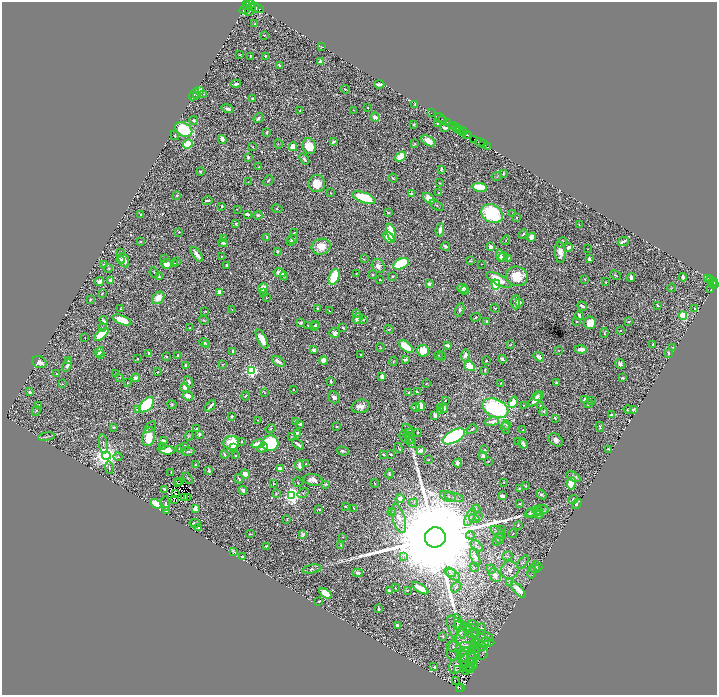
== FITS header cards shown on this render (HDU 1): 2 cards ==
NAXIS1  =                 1430
NAXIS2  =                 1386

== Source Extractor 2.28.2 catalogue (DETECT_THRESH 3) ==
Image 1430 x 1386 px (HDU 1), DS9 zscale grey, zoomed out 1/2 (1 PNG px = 2 x 2 image px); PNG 719 x 697 px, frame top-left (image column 2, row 1386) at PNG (2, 2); each listed source drawn as its Kron ellipse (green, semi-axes under 4 px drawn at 4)
Background 0.386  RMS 0.0066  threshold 0.0197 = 3 sigma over >= 5 px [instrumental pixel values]
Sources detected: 1003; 118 cannot appear on this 1/2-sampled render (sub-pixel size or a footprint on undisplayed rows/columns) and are neither listed nor drawn; of the other 885, the 500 brightest by FLUX_AUTO listed and drawn (385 fainter detections omitted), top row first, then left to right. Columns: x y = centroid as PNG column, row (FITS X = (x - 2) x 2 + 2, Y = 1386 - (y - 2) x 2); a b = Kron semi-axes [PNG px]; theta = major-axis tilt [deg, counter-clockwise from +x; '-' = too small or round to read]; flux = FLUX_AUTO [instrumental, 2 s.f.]
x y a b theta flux
249 3 6 2 -16 1800
247 6 4 4 - 2000
255 7 3 2 - 3100
257 8 7 3 -17 6800
250 9 7 2 60 1400
245 10 6 3 23 2000
255 24 3 2 - 1.8
264 35 2 2 - 1.5
321 46 2 2 - 1.1
240 55 2 2 - 1.2
250 56 2 2 - 1.2
265 56 3 2 - 2.3
320 61 3 3 - 5.8
279 65 3 2 - 3.6
236 84 5 2 - 7.6
379 84 5 2 - 10
345 89 5 2 - 1.6
200 91 4 3 - 17
194 94 6 2 60 1.3
204 94 4 3 - 1.4
197 96 2 2 - 1.7
253 99 3 2 - 3.3
415 104 2 2 - 1
368 108 4 3 - 1.3
227 109 6 3 -17 4.4
353 110 3 2 - 1.1
300 111 2 2 - 1.5
431 113 2 1 - 22
375 117 5 3 - 9.3
258 118 5 3 - 3.9
440 118 6 1 -38 48
442 119 2 1 - 280
194 120 4 4 - 2.2
448 122 4 1 - 300
413 124 3 2 - 1.7
437 124 3 2 - 1.5
452 125 2 1 - 16
455 127 3 2 - 130
445 128 4 2 - 5
184 129 9 6 -32 120
457 129 2 1 - 150
460 130 2 1 - 260
463 131 4 1 - 110
267 132 3 2 - 2.9
175 135 5 4 - 1.7
467 135 2 2 - 210
469 135 3 1 - 340
222 139 4 3 - 12
474 139 2 1 - 14
428 141 7 4 -30 16
333 142 4 2 - 2.7
480 142 4 1 - 36
415 143 3 2 - 1.2
188 144 5 4 - 60
278 144 5 2 - 1.1
483 144 2 1 - 49
309 146 8 6 -72 33
253 147 2 2 - 1.7
293 147 4 4 - 26
488 147 2 1 - 280
248 157 3 2 - 3.4
401 157 6 4 39 49
304 159 6 3 -52 3
259 167 3 2 - 1.5
441 169 3 2 - 2
200 171 4 3 - 2.6
503 173 4 2 - 1.5
497 177 5 3 - 1.4
393 178 5 2 - 2
268 180 6 2 50 2.4
248 182 3 2 - 1
439 183 2 2 - 1.1
317 184 8 8 - 27
479 187 8 4 -7 70
330 193 2 2 - 1.1
439 193 2 2 - 1.8
412 194 4 2 - 4.4
177 195 3 3 - 2.1
364 198 12 5 -20 68
429 198 7 4 -38 26
207 200 5 2 - 2.8
437 205 7 4 -34 2.4
222 206 3 2 - 1.8
237 209 2 2 - 1.1
277 209 5 2 - 1.2
389 213 3 2 - 1.2
513 213 3 2 - 1.1
247 214 4 2 - 5.9
492 214 11 9 -30 140
141 215 2 2 - 3.3
258 215 4 3 - 3.4
517 217 2 2 - 2
236 223 4 3 - 2.6
579 225 3 1 - 1.2
440 230 7 3 84 6.7
179 232 3 3 - 1.2
391 232 9 3 -75 87
294 233 3 1 - 1.1
523 234 5 2 - 2
267 237 3 3 - 2.5
389 237 6 4 -47 37
532 237 5 3 - 14
224 239 3 2 - 1
292 239 5 3 - 5.1
506 240 5 3 - 1.4
290 241 4 3 - 2
141 242 3 3 - 1.3
562 242 6 3 50 1.8
623 242 6 2 26 5.9
223 243 5 3 - 3.5
446 246 4 3 - 2.4
321 247 9 8 - 21
490 247 3 3 - 7
569 247 5 3 - 11
588 249 2 2 - 1.3
277 251 2 2 - 2.9
121 252 3 2 - 1.5
560 252 11 5 -85 11
197 254 8 2 -54 14
222 256 2 2 - 1.1
500 256 6 4 -84 9.4
503 257 5 4 - 5.3
165 258 3 3 - 1.4
508 258 3 2 - 1.6
120 259 4 2 - 3
364 259 4 3 - 1.3
589 259 3 2 - 9
124 260 7 5 -72 14
470 261 3 2 - 1.9
177 262 2 2 - 2
104 264 3 2 - 1.4
167 264 5 5 - 21
174 264 4 3 - 2.6
401 264 8 5 27 110
481 264 2 2 - 1.7
226 265 3 2 - 2.9
378 266 7 6 - 8.4
108 268 4 3 - 1.6
154 272 5 2 - 1.7
279 273 6 4 -14 14
356 274 3 2 - 1.1
372 274 2 2 - 3.6
616 275 6 3 -27 1.4
284 276 4 3 - 1.1
393 276 2 2 - 2.4
517 276 11 9 -17 38
159 277 4 2 - 2.4
334 277 8 5 68 67
631 277 4 3 - 11
683 277 4 3 - 7.3
708 278 4 2 - 180
584 279 4 3 - 1.1
710 279 2 2 - 82
380 280 2 2 - 1.4
499 280 14 5 -28 34
111 281 4 3 - 5.3
99 282 5 4 - 5.3
605 282 3 3 - 1.1
712 282 4 2 - 440
714 282 2 2 - 470
429 284 4 4 - 4.8
496 284 5 4 - 66
714 284 2 1 - 120
263 288 5 4 - 21
463 288 5 4 - 7.5
672 288 4 3 - 1.4
711 289 3 2 - 27
465 290 4 2 - 2.4
219 292 2 2 - 35
263 292 3 3 - 1.4
102 293 2 2 - 1.1
266 297 3 2 - 1.1
158 298 7 5 45 19
90 300 3 2 - 1.8
516 302 7 4 90 8.4
520 302 4 3 - 2.2
657 305 3 2 - 1.5
582 306 5 2 - 4.1
495 308 5 3 - 1.4
120 309 3 2 - 1
317 309 3 2 - 2.8
695 309 3 2 - 1.6
232 310 3 2 - 1
460 310 7 4 74 4.7
205 311 2 2 - 1.5
329 311 2 2 - 1.1
356 313 3 2 - 1.9
579 315 4 2 - 7.8
683 316 4 4 - 69
476 317 5 3 - 2.6
357 318 5 3 - 10
122 320 10 4 -22 35
204 320 5 3 - 1.3
363 320 2 2 - 1.3
104 321 4 3 - 3.3
487 321 3 2 - 1.9
577 321 2 2 - 2.9
628 322 2 2 - 5.1
301 323 4 2 - 3.1
590 323 6 6 - 30
315 324 2 2 - 1.7
308 325 2 2 - 1.6
315 326 3 3 - 5
102 327 4 3 - 1.2
190 328 2 2 - 1
343 328 3 2 - 2.3
389 329 4 2 - 1.2
620 330 2 2 - 1.1
335 333 5 5 - 5.7
604 333 5 2 - 1.8
101 334 9 4 40 47
85 338 4 1 - 1.1
262 339 11 4 -63 19
204 343 5 3 - 4.8
653 344 3 2 - 1.4
206 345 3 2 - 1.3
448 345 4 2 - 7.5
510 345 2 2 - 1.2
406 347 8 4 -40 34
672 347 2 2 - 1.2
380 348 4 3 - 1.1
581 349 6 3 -1 20
314 350 3 2 - 13
233 351 4 2 - 1.8
423 351 6 5 - 35
559 351 3 2 - 1.2
99 352 5 3 - 19
149 353 3 3 - 3
668 353 3 2 - 2.6
101 355 4 3 - 1.6
178 355 3 3 - 2.6
361 355 3 2 - 2.1
438 355 4 3 - 2
465 355 6 3 87 9.8
441 356 4 3 - 1.6
166 357 3 3 - 1.4
539 357 6 4 -34 8.6
137 359 2 2 - 1.2
502 359 4 3 - 3.6
323 360 4 3 - 28
405 360 3 2 - 4.2
68 361 3 2 - 2.9
278 361 7 4 -35 9.3
393 361 4 2 - 1
486 361 2 2 - 2.3
39 362 7 5 -26 11
222 364 3 2 - 1.2
620 364 5 4 - 4.3
67 365 6 3 65 6.9
186 365 3 2 - 3.1
470 366 6 4 -35 48
251 370 3 3 - 430
485 370 3 2 - 2.3
158 372 3 2 - 1.4
57 374 4 3 - 1.2
116 374 3 2 - 1.2
382 376 3 3 - 9
120 377 2 2 - 2.9
135 378 4 3 - 9.3
623 378 2 2 - 2.6
189 382 6 4 -65 3.8
331 382 4 2 - 3.7
557 382 3 2 - 2.4
127 383 2 2 - 1.4
426 383 2 2 - 1.4
501 383 3 2 - 1.7
62 384 3 3 - 1
185 387 5 3 - 7
293 390 2 2 - 1.2
30 392 3 2 - 3.4
408 392 4 2 - 1.5
417 392 3 2 - 3.4
265 393 2 2 - 1.4
188 396 5 3 - 15
245 396 4 2 - 1.2
537 396 4 3 - 4.9
334 397 6 5 - 6.5
536 399 10 4 44 16
445 400 2 2 - 1.5
585 400 3 3 - 13
591 401 4 3 - 1.6
513 402 6 4 55 49
588 404 4 3 - 2.8
147 405 9 5 47 140
172 405 5 4 - 1.9
524 405 2 2 - 1.6
540 405 3 2 - 1.2
39 406 3 3 - 3.7
211 406 7 2 49 6.7
360 406 9 6 13 12
420 406 5 4 - 32
416 407 4 3 - 3.7
441 408 4 2 - 1.3
444 408 5 3 - 11
495 408 13 9 -24 260
137 409 4 3 - 2
628 409 4 2 - 3.1
633 409 3 3 - 1.9
441 410 3 3 - 3.6
36 411 5 2 - 1.5
544 412 4 2 - 1.3
435 415 4 3 - 7.4
612 415 2 2 - 20
232 416 3 3 - 2.1
555 418 3 2 - 1.5
258 420 2 2 - 1.1
295 421 4 2 - 2.1
492 422 7 3 9 10
300 424 3 2 - 6.1
506 425 5 3 - 1.4
114 427 3 2 - 2.5
150 427 7 3 38 2.3
337 427 2 2 - 4.9
600 427 5 2 - 2
270 428 5 3 - 1.3
506 428 6 2 -67 1.3
197 429 2 2 - 1.2
408 429 6 5 - 1.8
472 429 6 2 32 2.4
523 430 3 2 - 1.2
418 432 2 2 - 1.3
297 433 4 3 - 2.8
199 434 3 3 - 6.7
408 434 5 4 - 1.5
189 436 5 3 - 1.9
405 436 6 5 - 2.3
454 436 12 6 29 300
47 437 8 2 10 2
149 437 10 6 75 38
291 437 3 3 - 1.1
410 439 5 4 - 1.3
164 440 3 2 - 4.2
556 440 8 6 -37 6.8
241 441 2 2 - 1.5
518 442 2 2 - 1.3
231 443 8 7 - 39
270 443 8 8 - 130
411 443 5 2 - 1.3
523 443 5 3 - 5.6
103 444 10 3 -83 2.8
258 444 6 3 14 31
298 444 7 2 -39 6.2
162 446 3 2 - 1.9
185 446 3 2 - 2
233 447 4 3 - 13
263 448 6 4 28 5.8
398 448 5 3 - 1.4
181 449 4 3 - 6
609 449 4 2 - 2.4
167 450 8 4 -2 19
485 450 2 2 - 2.5
188 451 6 4 1 2.2
343 451 6 4 -15 3.7
421 451 3 3 - 12
224 454 4 2 - 3.7
106 455 4 4 - 1700
236 455 3 2 - 3.5
384 455 3 2 - 3.3
391 455 3 2 - 3.1
483 455 3 3 - 4.9
118 457 4 3 - 1.7
428 460 2 2 - 1.1
488 461 2 2 - 1.1
458 463 4 4 - 5.9
306 464 3 2 - 1.4
196 465 2 2 - 1.3
299 466 5 3 - 4.6
109 468 6 2 -83 1.9
280 469 4 3 - 22
209 471 4 2 - 5.8
171 472 2 2 - 1.1
245 474 4 3 - 19
389 474 4 3 - 3
573 477 7 3 -29 4.3
188 478 6 2 -59 1.4
239 479 5 3 - 1.6
313 480 10 6 -12 11
179 481 2 1 - 1.5
298 482 5 3 - 1.5
178 483 2 1 - 1.4
504 483 2 2 - 1.2
571 483 6 4 81 66
273 484 2 2 - 1
326 484 4 3 - 1.6
375 484 4 2 - 1.2
525 486 3 2 - 1
519 488 2 2 - 2
164 489 3 2 - 2.1
243 491 4 2 - 7.3
175 493 2 1 - 1.7
303 493 6 4 34 1.8
276 494 3 2 - 1
541 494 5 3 - 2.9
292 495 4 4 - 860
448 496 8 4 -21 3.6
503 496 4 2 - 5.8
185 497 2 1 - 2.3
187 497 2 2 - 4.5
454 497 10 4 -15 4.6
400 498 4 4 - 9.8
573 499 4 4 - 2.4
174 500 2 1 - 3.7
413 503 4 2 - 1.3
156 504 6 3 -32 64
166 504 7 3 -84 2.4
520 504 2 2 - 1.6
577 504 6 2 52 4.1
346 507 3 2 - 1.7
195 508 3 3 - 13
354 508 3 2 - 1.6
476 509 4 3 - 1.8
319 510 4 2 - 1.9
541 510 8 4 3 3.5
167 511 3 3 - 5.9
538 511 5 4 - 2
392 512 4 3 - 1.5
530 513 6 4 39 1.7
533 513 7 4 2 2.4
539 515 4 3 - 3.1
470 517 10 4 64 5.4
479 517 4 3 - 2
399 518 15 6 -74 13
474 518 5 4 - 3.1
287 519 4 3 - 1.2
195 523 5 2 - 3.2
518 525 2 2 - 1.9
198 528 4 2 - 2.1
502 530 3 2 - 1.5
498 532 8 2 -36 2.3
251 534 5 2 - 1.1
303 534 4 4 - 5.5
513 534 4 2 - 1.2
470 535 4 3 - 1
342 537 2 2 - 1.2
435 537 10 10 - 120000
500 539 5 3 - 2.8
496 541 2 2 - 1.1
341 545 3 2 - 1.3
266 546 3 2 - 1.8
477 546 7 2 -38 1.1
233 551 4 3 - 2.4
403 556 4 2 - 1.5
507 556 5 2 - 1.1
242 557 2 2 - 2.5
475 557 9 4 -68 5.9
523 562 7 3 53 1.7
538 566 5 2 - 1.2
474 567 5 2 - 1
534 568 6 4 -11 2.2
312 569 9 3 9 3.4
491 569 5 2 - 1
510 570 9 8 - 9.4
450 572 6 4 -25 2.7
532 572 6 2 77 1.6
358 573 5 4 - 5
453 575 8 2 -34 2
495 575 7 5 -60 7.6
509 582 4 3 - 1.7
456 587 6 3 53 2.5
395 588 2 2 - 2.4
420 588 9 3 -31 20
389 590 3 2 - 3.8
407 590 2 2 - 1.6
518 590 10 4 -47 23
326 593 7 4 -34 30
319 601 3 2 - 1.4
378 609 3 2 - 2.5
397 625 2 2 - 18
473 625 5 2 - 1.3
458 626 5 3 - 1.5
460 626 13 3 -74 3.7
466 627 6 3 -25 1.6
481 629 6 4 51 4.5
473 634 7 3 -6 2.3
461 635 22 8 -57 17
443 636 2 2 - 1.2
483 636 11 5 -19 5.3
482 641 7 6 - 4.3
463 642 21 10 52 23
487 642 8 3 2 2.4
475 643 5 4 - 2.3
481 646 6 4 -30 2
454 647 7 5 -5 4.2
466 648 24 10 -84 22
463 649 8 6 37 5.8
464 654 7 5 88 3.7
474 655 6 3 -19 2
483 655 6 2 42 1.4
467 657 10 7 71 5.7
472 660 9 4 -68 4.1
470 662 4 3 - 1.3
455 666 8 6 69 8.2
469 666 4 3 - 1.6
434 667 3 2 - 1.5
471 668 3 2 - 1.1
458 670 4 2 - 1.1
467 671 4 2 - 1
455 680 2 1 - 2
461 687 2 1 - 1.7
459 689 4 1 - 24
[385 fainter detections neither listed nor drawn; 118 sub-pixel or undisplayed-footprint detections neither listed nor drawn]